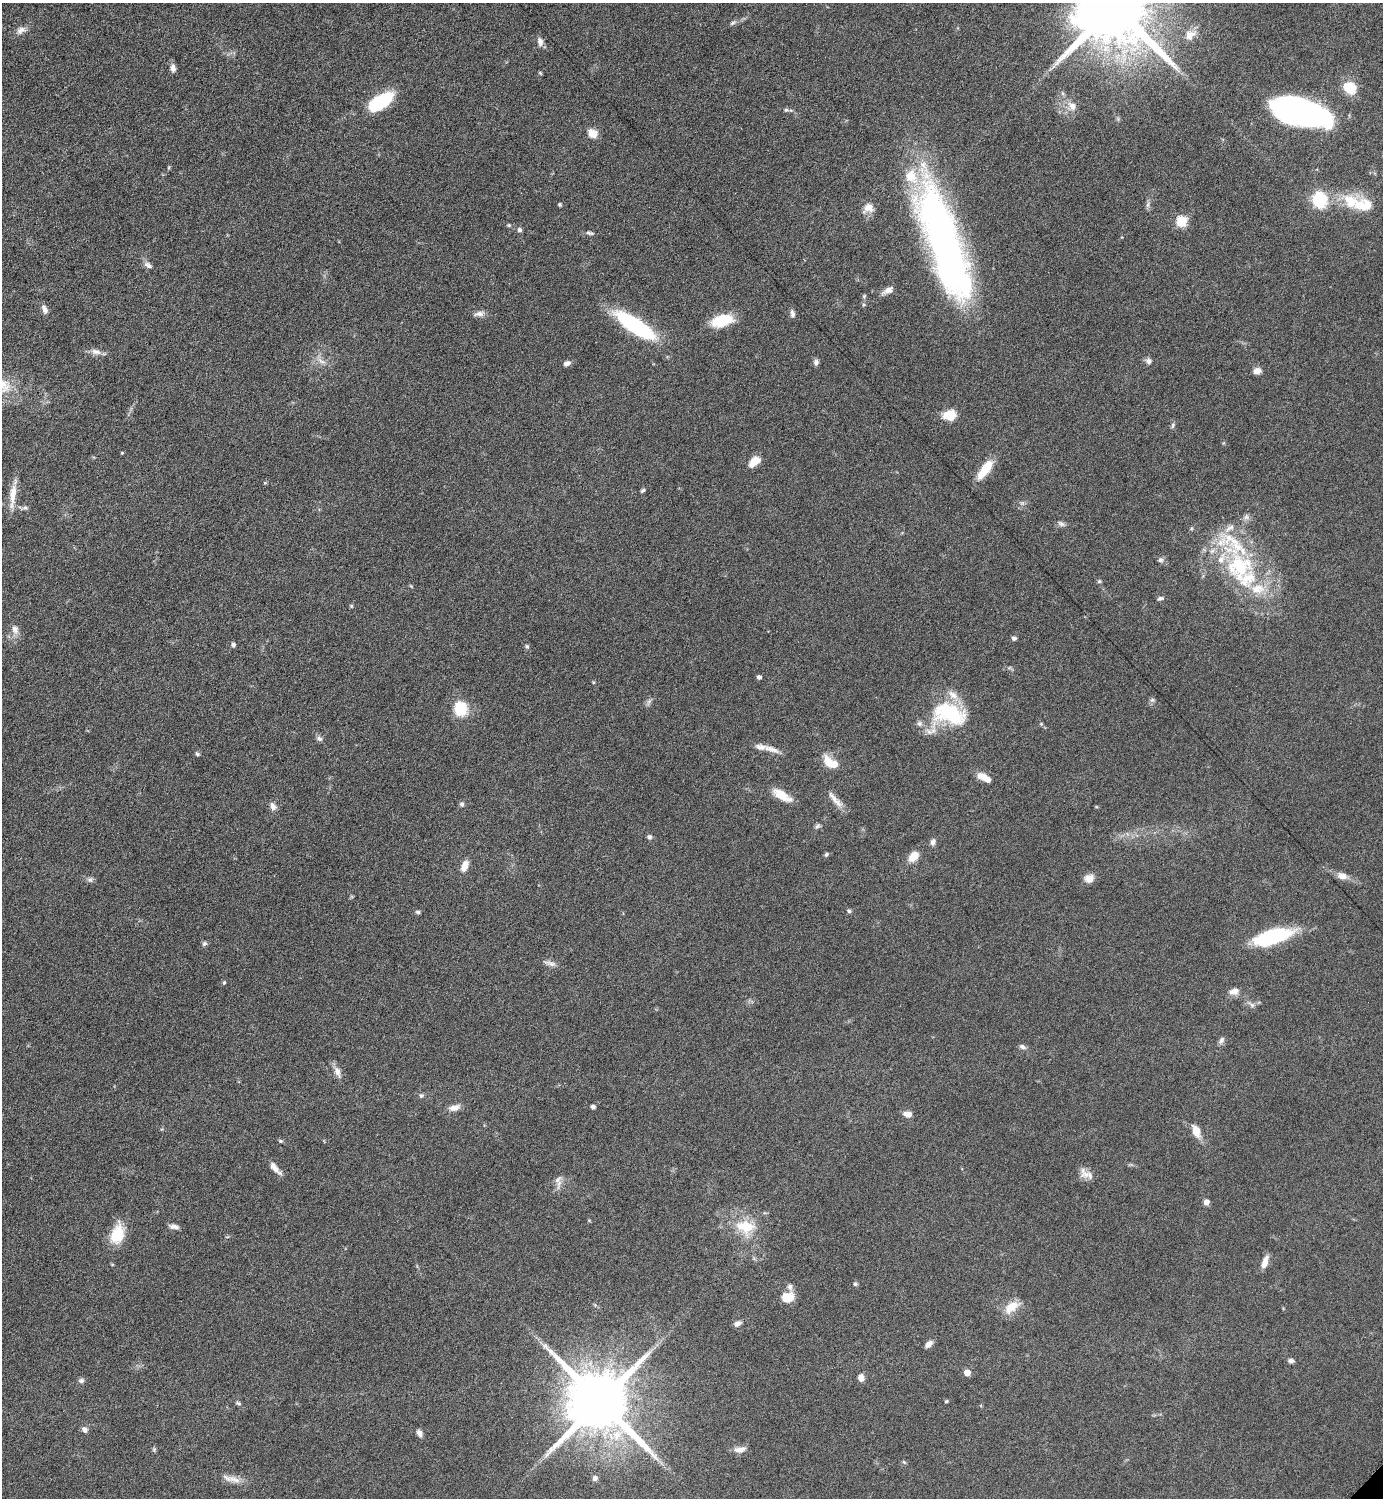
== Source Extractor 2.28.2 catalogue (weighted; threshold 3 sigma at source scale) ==
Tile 11 of 4 x 4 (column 3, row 3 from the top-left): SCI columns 3072-4452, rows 1503-2998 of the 6002 x 6002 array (HDU 1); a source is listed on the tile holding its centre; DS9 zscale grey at full resolution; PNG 1385 x 1500 px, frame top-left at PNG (2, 3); no overlay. Shown black and unused: <1% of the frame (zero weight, under 6 of 12 exposures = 1% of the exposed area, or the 3 px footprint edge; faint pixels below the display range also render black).
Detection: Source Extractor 2.28.2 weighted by HDU 2 'WHT'; one run over the whole footprint, this tile lists its part. Background 0.087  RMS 0.0038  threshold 0.0156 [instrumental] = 3 sigma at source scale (4.09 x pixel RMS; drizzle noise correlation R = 1.36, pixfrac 0.8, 0.05/0.05 arcsec/px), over >= 5 px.
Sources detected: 140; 1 inside a brighter object's white glare — not listed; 9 inside a brighter listed object's ellipse — not listed separately; the other 130 listed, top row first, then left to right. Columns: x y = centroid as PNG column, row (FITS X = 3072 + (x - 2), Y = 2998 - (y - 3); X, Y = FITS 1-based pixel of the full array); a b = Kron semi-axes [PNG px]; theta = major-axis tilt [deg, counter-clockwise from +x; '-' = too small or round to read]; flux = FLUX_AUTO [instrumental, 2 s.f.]
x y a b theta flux
1114 6 20 17 -38 5600
732 23 8 4 27 0.79
21 30 14 9 33 2.1
1190 35 17 11 33 3.6
540 42 10 7 -81 1.9
173 68 11 7 -83 1.6
540 73 6 3 -46 0.37
1350 87 12 10 -33 11
1062 93 6 4 -71 0.57
380 102 30 14 32 19
1072 106 13 9 -52 2.8
786 110 6 5 - 0.54
1301 112 49 20 -15 110
592 133 10 9 - 3.6
169 167 6 3 72 0.4
1320 200 13 12 - 18
1350 201 22 17 -42 10
559 204 4 4 - 0.52
1148 205 9 4 81 0.93
868 208 14 12 -6 3.2
1182 221 6 5 - 27
509 225 5 4 - 0.43
520 230 6 5 - 0.83
589 233 9 5 -14 0.89
944 243 122 31 -72 180
148 265 13 6 -31 1.5
888 290 15 6 30 2.1
863 305 6 5 - 0.54
44 309 11 6 -65 1.7
479 314 14 7 8 1.8
792 314 10 5 -82 1.2
722 320 24 12 14 11
635 325 34 11 -33 51
96 352 14 8 -14 2.1
321 361 14 5 -24 1.8
1149 361 8 7 - 1.4
816 362 8 7 - 1.1
567 363 9 6 28 1.4
1257 371 10 7 17 1.9
949 415 13 10 13 6.7
1173 425 8 5 83 0.77
122 453 4 3 - 0.35
754 462 11 6 42 6.1
985 469 19 7 54 10
265 483 5 3 - 0.35
643 490 5 4 - 0.66
13 495 36 8 84 5.3
25 508 8 6 -11 0.85
1246 517 7 6 - 1.1
1061 524 10 6 -31 1.1
1160 560 7 7 - 1
1239 566 36 34 -69 33
1099 581 5 5 - 0.55
411 586 5 4 - 0.35
1160 598 9 5 15 0.86
351 606 5 4 - 0.44
15 629 13 9 -73 2.2
1014 638 6 5 - 0.9
233 645 5 4 - 1.1
527 646 6 5 - 0.55
759 677 4 4 - 1.2
593 682 5 4 - 0.4
1152 700 6 6 - 0.78
649 701 10 5 54 0.96
461 708 15 12 -89 12
950 714 43 24 -17 28
1041 724 5 5 - 0.42
319 739 9 6 -39 1
771 749 24 7 -18 3
197 754 6 4 -44 0.65
828 762 18 10 -66 4.8
984 777 16 7 -28 4.9
782 795 25 9 -31 5.6
835 799 29 7 -49 3.1
462 804 6 6 - 0.88
273 806 11 7 -61 1.7
817 826 9 5 52 0.89
649 837 7 6 - 0.9
933 842 9 6 72 1.3
826 854 7 4 45 0.66
913 856 11 8 49 5.1
464 866 12 6 66 3.7
1342 876 13 8 -14 2.5
1089 878 12 10 22 2.6
90 880 8 6 -15 1
849 911 5 5 - 0.6
418 912 6 4 -14 0.63
1272 937 41 15 17 28
204 944 7 6 - 0.81
550 963 19 5 -16 1.7
224 982 5 4 - 0.56
1234 991 14 8 14 2.3
1252 1005 9 5 -37 1.1
1221 1040 9 6 65 1.2
1022 1047 8 6 -18 1.1
337 1072 16 8 -68 2.4
421 1095 7 6 - 0.79
593 1107 4 4 - 1.3
454 1108 14 7 15 2.6
907 1114 9 6 -14 2.6
1196 1131 15 8 -68 4.2
280 1141 6 4 -20 0.5
275 1168 18 6 -49 2.7
1085 1174 16 10 13 3
557 1180 11 9 37 1.9
1206 1202 6 5 - 1.9
174 1227 12 5 -10 1.6
745 1227 25 16 -11 11
117 1234 25 15 74 9.2
1265 1262 15 6 72 3.2
855 1284 6 5 - 0.63
790 1287 9 7 -80 1.3
787 1297 8 7 - 10
1012 1307 21 11 35 5.5
737 1324 8 6 32 1.5
929 1344 10 6 45 1.6
1291 1361 7 5 -8 1.2
967 1373 5 4 - 5.1
861 1378 7 6 - 2.5
81 1381 8 6 -1 0.96
946 1401 4 3 - 0.47
600 1402 17 15 -43 3900
239 1403 7 5 -38 0.7
84 1430 8 6 -50 1.4
419 1433 8 6 -62 1.7
154 1450 6 5 - 0.53
740 1450 15 7 8 2.4
904 1462 6 4 -45 0.44
595 1478 7 6 - 1.2
234 1479 22 7 -23 3.2
Isophote crosses this tile's border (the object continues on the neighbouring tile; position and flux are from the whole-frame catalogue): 1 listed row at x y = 1114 6